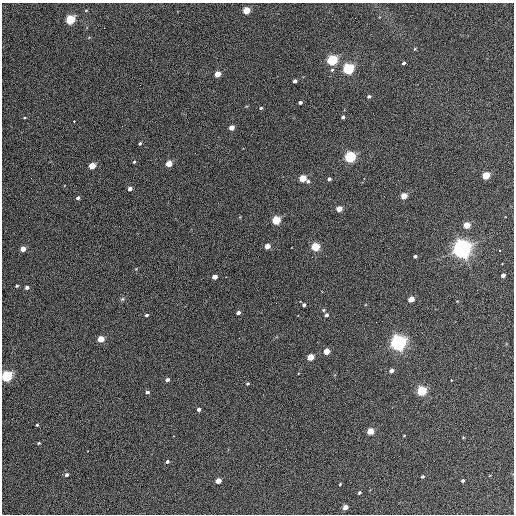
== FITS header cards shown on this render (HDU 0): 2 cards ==
NAXIS1  =                  512 / Axis length
NAXIS2  =                  512 / Axis length

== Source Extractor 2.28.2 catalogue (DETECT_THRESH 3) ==
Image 512 x 512 px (HDU 0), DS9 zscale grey, 1 PNG px = 1 image px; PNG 516 x 516 px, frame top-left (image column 1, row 512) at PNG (2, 3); no overlay
Background 362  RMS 21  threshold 62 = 3 sigma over >= 5 px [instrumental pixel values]
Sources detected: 76; all 76 listed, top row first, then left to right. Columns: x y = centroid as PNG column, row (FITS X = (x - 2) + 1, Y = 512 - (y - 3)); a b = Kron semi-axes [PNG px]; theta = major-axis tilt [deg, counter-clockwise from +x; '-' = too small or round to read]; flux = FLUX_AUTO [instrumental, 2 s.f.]
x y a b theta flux
86 10 5 3 - 1.1e+03
246 10 5 4 - 4.3e+04
70 19 5 4 - 1.1e+05
415 49 4 4 - 1.5e+03
332 60 5 4 - 2.1e+05
404 63 3 3 - 3.5e+03
348 69 5 4 - 2.7e+05
332 70 5 4 - 2.1e+03
217 74 4 4 - 2.2e+04
295 81 4 3 - 5.3e+03
369 96 4 3 - 2.9e+03
300 102 4 3 - 4.0e+03
261 108 4 3 - 1.8e+03
343 117 4 3 - 3.6e+03
24 118 4 2 - 1.1e+03
74 121 3 2 - 3.7e+03
232 127 4 4 - 1.5e+04
140 143 3 3 - 2.2e+03
350 157 5 4 - 2.4e+05
134 162 4 3 - 1.4e+03
169 164 4 4 - 2.8e+04
92 166 5 4 - 3.3e+04
486 175 5 4 - 5.5e+04
303 178 5 4 - 4.5e+04
329 179 3 3 - 3.3e+03
308 181 4 4 - 2.8e+03
130 189 4 3 - 6.9e+03
404 196 4 4 - 2.7e+04
78 198 4 3 - 3.5e+03
339 209 4 4 - 2.0e+04
276 220 5 4 - 9.1e+04
467 225 4 4 - 3.5e+04
267 246 4 4 - 1.7e+04
315 247 5 4 - 8.3e+04
23 249 4 4 - 1.5e+04
462 249 7 6 - 1.1e+06
499 251 3 3 - 6.9e+03
415 256 4 3 - 2.9e+03
312 257 2 2 - 7.4e+02
502 263 3 2 - 4.3e+03
503 275 4 3 - 7.1e+03
214 277 4 4 - 1.1e+04
17 286 4 3 - 1.7e+03
27 287 4 3 - 4.8e+03
122 299 6 5 - 2.3e+03
411 299 4 4 - 2.3e+04
276 303 2 2 - 6.8e+02
304 305 4 3 - 3.5e+03
324 310 5 4 - 1.8e+03
238 313 4 3 - 4.7e+03
147 315 4 3 - 2.4e+03
326 315 4 3 - 4.8e+03
101 339 4 4 - 3.3e+04
398 343 6 5 - 7.5e+05
327 351 4 4 - 2.5e+04
310 357 4 4 - 3.1e+04
391 371 4 4 - 8.1e+03
7 376 5 4 - 2.0e+05
167 380 4 4 - 4.3e+03
247 383 3 3 - 1.8e+03
422 391 5 5 - 1.5e+05
147 392 4 4 - 3.6e+03
199 409 4 3 - 4.3e+03
37 425 3 3 - 1.7e+03
370 431 4 4 - 3.6e+04
404 436 4 2 - 8.9e+02
463 437 4 3 - 1.1e+03
39 443 3 3 - 1.6e+03
167 461 4 4 - 3.0e+03
67 475 5 4 - 3.3e+03
422 476 3 3 - 2.2e+03
218 481 4 4 - 2.1e+04
463 481 4 3 - 2.7e+03
340 484 3 2 - 1.3e+03
359 493 3 3 - 2.5e+03
345 507 4 4 - 1.1e+04
At the frame edge (FLAGS 8, measured only in part): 1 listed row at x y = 7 376